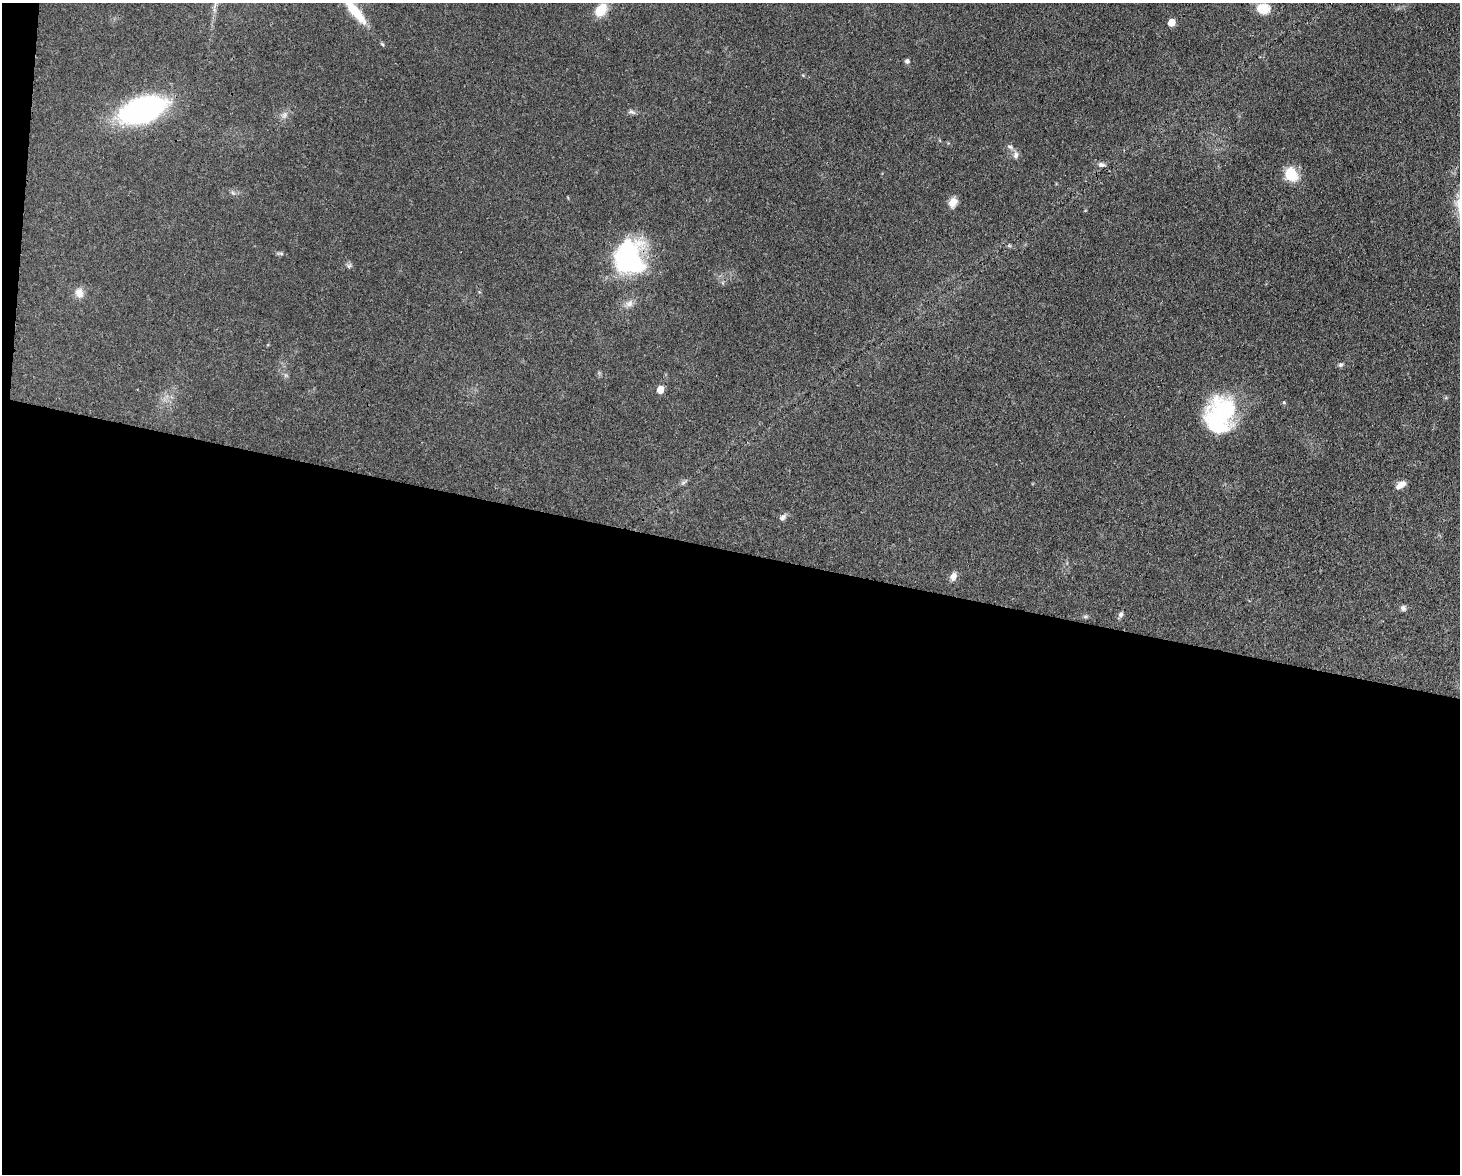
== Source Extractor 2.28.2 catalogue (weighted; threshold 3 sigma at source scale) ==
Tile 10 of 3 x 4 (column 1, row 4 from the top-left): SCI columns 302-1759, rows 78-1249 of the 4863 x 4839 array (HDU 1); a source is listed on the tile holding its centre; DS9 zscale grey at full resolution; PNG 1462 x 1176 px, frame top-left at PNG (2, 3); no overlay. Shown black and unused: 54% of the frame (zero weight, under 3 of 4 exposures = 9% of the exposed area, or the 3 px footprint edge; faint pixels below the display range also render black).
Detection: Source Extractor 2.28.2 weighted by HDU 2 'WHT'; one run over the whole footprint, this tile lists its part. Background 0.0929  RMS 0.0046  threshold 0.0207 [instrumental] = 3 sigma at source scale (4.5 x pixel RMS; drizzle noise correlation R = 1.50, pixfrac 1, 0.05/0.05 arcsec/px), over >= 5 px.
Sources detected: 29; all 29 listed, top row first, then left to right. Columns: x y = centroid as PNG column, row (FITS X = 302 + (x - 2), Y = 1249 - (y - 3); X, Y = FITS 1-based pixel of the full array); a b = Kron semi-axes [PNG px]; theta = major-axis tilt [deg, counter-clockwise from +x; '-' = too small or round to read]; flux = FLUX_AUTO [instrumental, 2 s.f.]
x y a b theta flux
1263 8 11 9 -2 11
600 10 13 10 48 10
355 11 33 9 -50 15
1171 23 5 5 - 8.2
907 61 5 5 - 1.3
142 110 40 20 18 110
632 112 11 5 -19 1.2
284 115 9 7 46 1.9
1010 147 8 5 -29 1.2
1016 155 10 7 85 1.9
1101 164 10 6 -11 1.6
1291 174 15 12 -61 12
233 193 7 4 -19 0.85
953 202 12 9 59 3.6
280 253 11 4 -2 0.96
628 259 24 20 -86 91
349 266 8 6 27 1.1
79 293 13 10 -61 3.6
629 303 11 9 28 2.6
1340 365 7 6 - 1
660 390 5 5 - 8.1
1284 402 5 4 - 0.52
1220 415 39 28 72 53
1401 485 12 6 34 3.6
783 517 10 7 46 1.6
953 577 9 7 75 3
1403 608 8 7 - 1.3
1120 614 8 6 69 1.3
1085 617 7 4 0 0.74
Overlapping masked pixels (flux is a lower limit): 1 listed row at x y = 628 259
Isophote crosses this tile's border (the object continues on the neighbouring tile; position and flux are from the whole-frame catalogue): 1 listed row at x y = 355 11